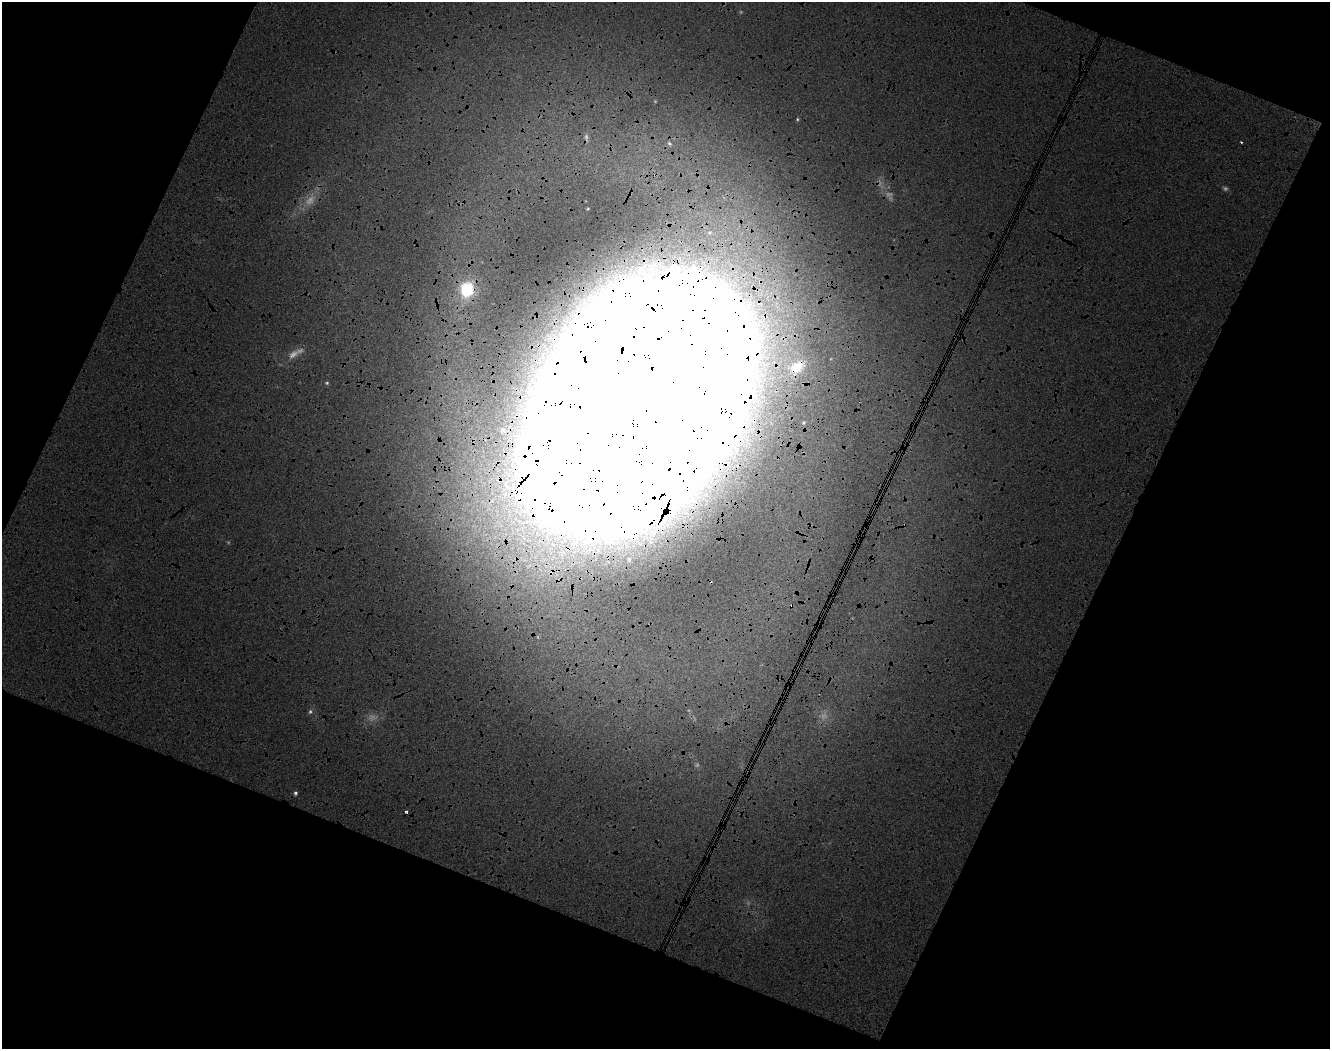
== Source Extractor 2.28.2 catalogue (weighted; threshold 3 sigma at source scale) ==
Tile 9 of 3 x 3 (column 3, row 3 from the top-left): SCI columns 2894-4221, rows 60-1106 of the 4460 x 3256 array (HDU 1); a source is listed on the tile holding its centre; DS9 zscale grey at full resolution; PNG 1332 x 1051 px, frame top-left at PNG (2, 2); no overlay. Shown black and unused: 35% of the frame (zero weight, under 4 of 8 exposures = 3% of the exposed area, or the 3 px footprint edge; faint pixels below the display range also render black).
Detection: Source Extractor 2.28.2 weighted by HDU 2 'WHT'; one run over the whole footprint, this tile lists its part. Background 0.0344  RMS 0.075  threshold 0.308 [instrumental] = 3 sigma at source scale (4.09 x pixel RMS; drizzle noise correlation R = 1.36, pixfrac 0.8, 0.0396/0.0396 arcsec/px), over >= 5 px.
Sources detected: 3; all 3 listed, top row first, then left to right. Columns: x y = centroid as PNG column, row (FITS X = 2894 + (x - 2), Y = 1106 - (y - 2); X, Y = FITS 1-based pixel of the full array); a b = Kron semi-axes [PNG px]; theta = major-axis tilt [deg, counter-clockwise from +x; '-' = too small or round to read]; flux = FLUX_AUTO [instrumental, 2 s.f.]
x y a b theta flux
467 290 13 12 - 25
797 367 12 8 34 11
638 402 146 78 44 15000
Overlapping masked pixels (flux is a lower limit): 1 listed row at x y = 638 402